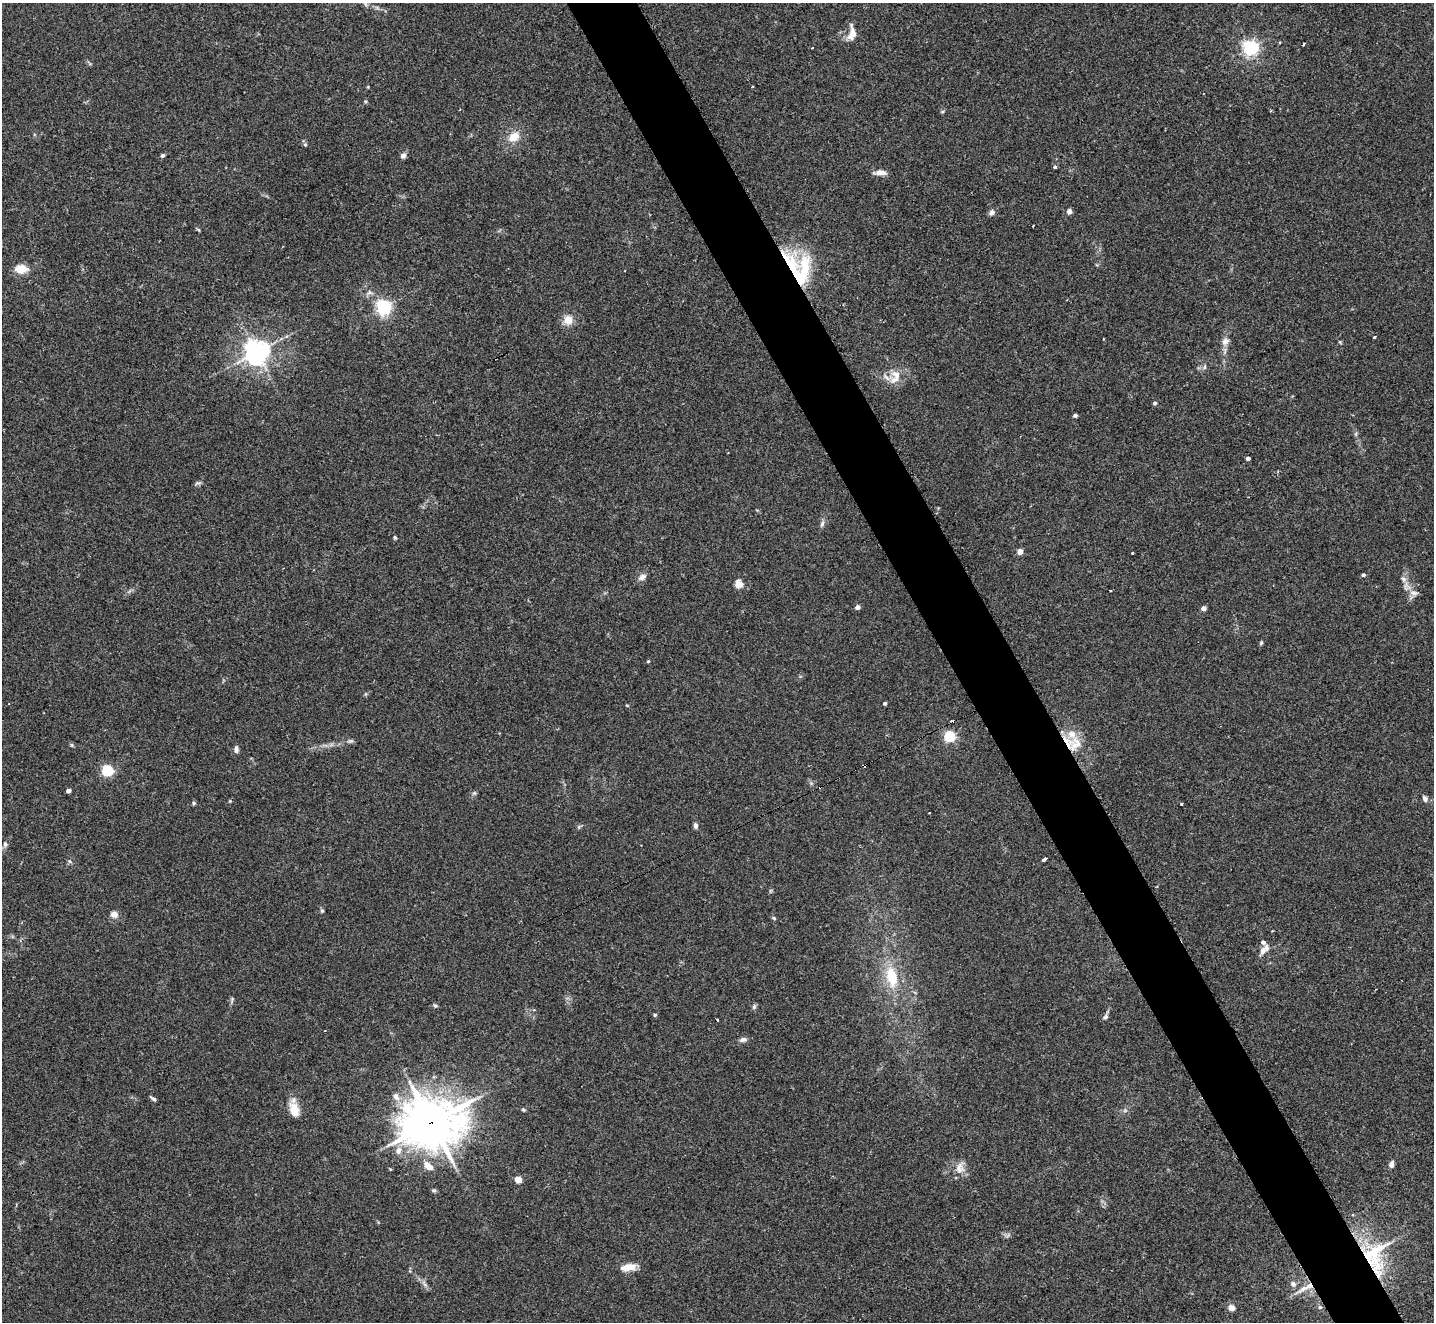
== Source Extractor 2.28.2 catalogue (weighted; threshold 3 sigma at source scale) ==
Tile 6 of 4 x 4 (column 2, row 2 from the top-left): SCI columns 1449-2880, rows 2947-4266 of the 5754 x 5742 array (HDU 1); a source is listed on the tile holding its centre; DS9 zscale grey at full resolution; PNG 1436 x 1324 px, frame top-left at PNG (2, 3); no overlay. Shown black and unused: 5% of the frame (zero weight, under 2 of 3 exposures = <1% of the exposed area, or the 3 px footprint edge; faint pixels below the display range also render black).
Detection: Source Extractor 2.28.2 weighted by HDU 2 'WHT'; one run over the whole footprint, this tile lists its part. Background 0.0735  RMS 0.0059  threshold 0.0266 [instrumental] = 3 sigma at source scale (4.5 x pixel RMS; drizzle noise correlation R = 1.50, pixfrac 1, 0.05/0.05 arcsec/px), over >= 5 px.
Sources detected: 101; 6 cosmic-ray / hot-pixel residue — not listed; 4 inside a brighter listed object's ellipse — not listed separately; the other 91 listed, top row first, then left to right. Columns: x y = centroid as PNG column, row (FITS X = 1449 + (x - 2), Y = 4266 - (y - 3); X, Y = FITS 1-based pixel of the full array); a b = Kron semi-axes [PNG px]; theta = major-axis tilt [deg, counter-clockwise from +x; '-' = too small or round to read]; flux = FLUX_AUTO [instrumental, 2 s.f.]
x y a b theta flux
852 34 14 9 71 6.1
1304 44 4 3 - 1.9
1250 48 6 6 - 170
752 87 3 2 - 0.98
365 101 5 4 - 0.71
942 112 5 3 - 0.65
514 137 14 10 34 8
305 144 5 5 - 0.86
162 155 5 4 - 1.3
403 156 6 6 - 2.2
1055 167 3 3 - 13
880 172 15 6 0 3.5
1069 211 6 5 - 2.1
992 213 8 7 - 2
198 230 6 4 -43 0.66
21 269 17 11 -1 6.9
799 276 53 19 64 49
384 307 6 6 - 170
568 320 11 11 - 6.4
1374 337 3 3 - 1.6
1225 341 10 8 40 3.3
257 352 8 8 - 510
1205 367 6 4 87 1
896 375 16 11 -34 6.5
1155 403 5 4 - 0.97
1075 415 4 3 - 1.6
1248 458 4 3 - 1.7
197 483 8 4 0 1.1
822 524 9 5 63 1.5
395 537 5 4 - 0.7
1020 552 4 4 - 6.3
1133 553 3 3 - 1.5
1363 575 4 4 - 1.2
642 577 11 8 32 2.6
1403 579 8 6 -23 1.7
739 584 11 10 - 4.1
1414 593 14 6 -9 2.8
857 607 4 4 - 2.5
1203 608 4 4 - 4
1261 643 5 4 - 0.84
648 661 4 3 - 0.54
885 703 3 3 - 1.4
627 705 5 3 - 0.49
950 736 5 5 - 68
350 741 8 4 14 1.1
1075 744 23 16 72 12
72 745 5 5 - 0.79
236 749 10 6 89 1.9
864 765 3 2 - 0.88
108 771 5 5 - 69
68 791 4 4 - 2.6
474 793 6 5 - 0.98
1425 799 8 6 -65 2
230 801 4 4 - 0.57
193 803 6 4 90 0.83
1181 804 3 3 - 4
695 825 6 5 - 2
5 844 8 5 -90 1.5
1044 859 5 3 - 5.9
322 911 5 5 - 0.77
114 914 5 4 - 6.7
774 918 6 4 -46 0.76
1263 942 3 3 - 5.5
1264 950 15 7 43 3.9
892 977 27 14 -79 21
232 999 8 3 86 0.89
435 1006 5 5 - 0.91
754 1007 7 5 74 1.2
655 1015 5 4 - 0.96
1105 1017 8 6 36 1.5
717 1019 3 3 - 1.9
743 1040 10 6 11 2
396 1097 10 7 -62 3.6
153 1098 9 3 -34 1.2
294 1109 16 8 -80 11
523 1110 5 4 - 0.75
1125 1110 7 4 1 1.1
431 1122 22 18 8 1700
398 1150 11 8 77 3.7
1391 1165 6 5 - 2.9
428 1166 11 7 -45 6.3
960 1168 17 12 -87 5.7
390 1169 3 3 - 0.72
518 1180 4 4 - 11
434 1191 6 4 -37 0.99
1375 1256 48 32 87 49
628 1267 17 7 8 7.3
1293 1284 9 7 -40 2.1
1309 1286 17 8 24 7.4
1320 1307 6 5 - 1.1
1232 1308 7 7 - 3.7
Overlapping masked pixels (flux is a lower limit): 6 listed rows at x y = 799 276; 1075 744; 864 765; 431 1122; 1375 1256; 1309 1286